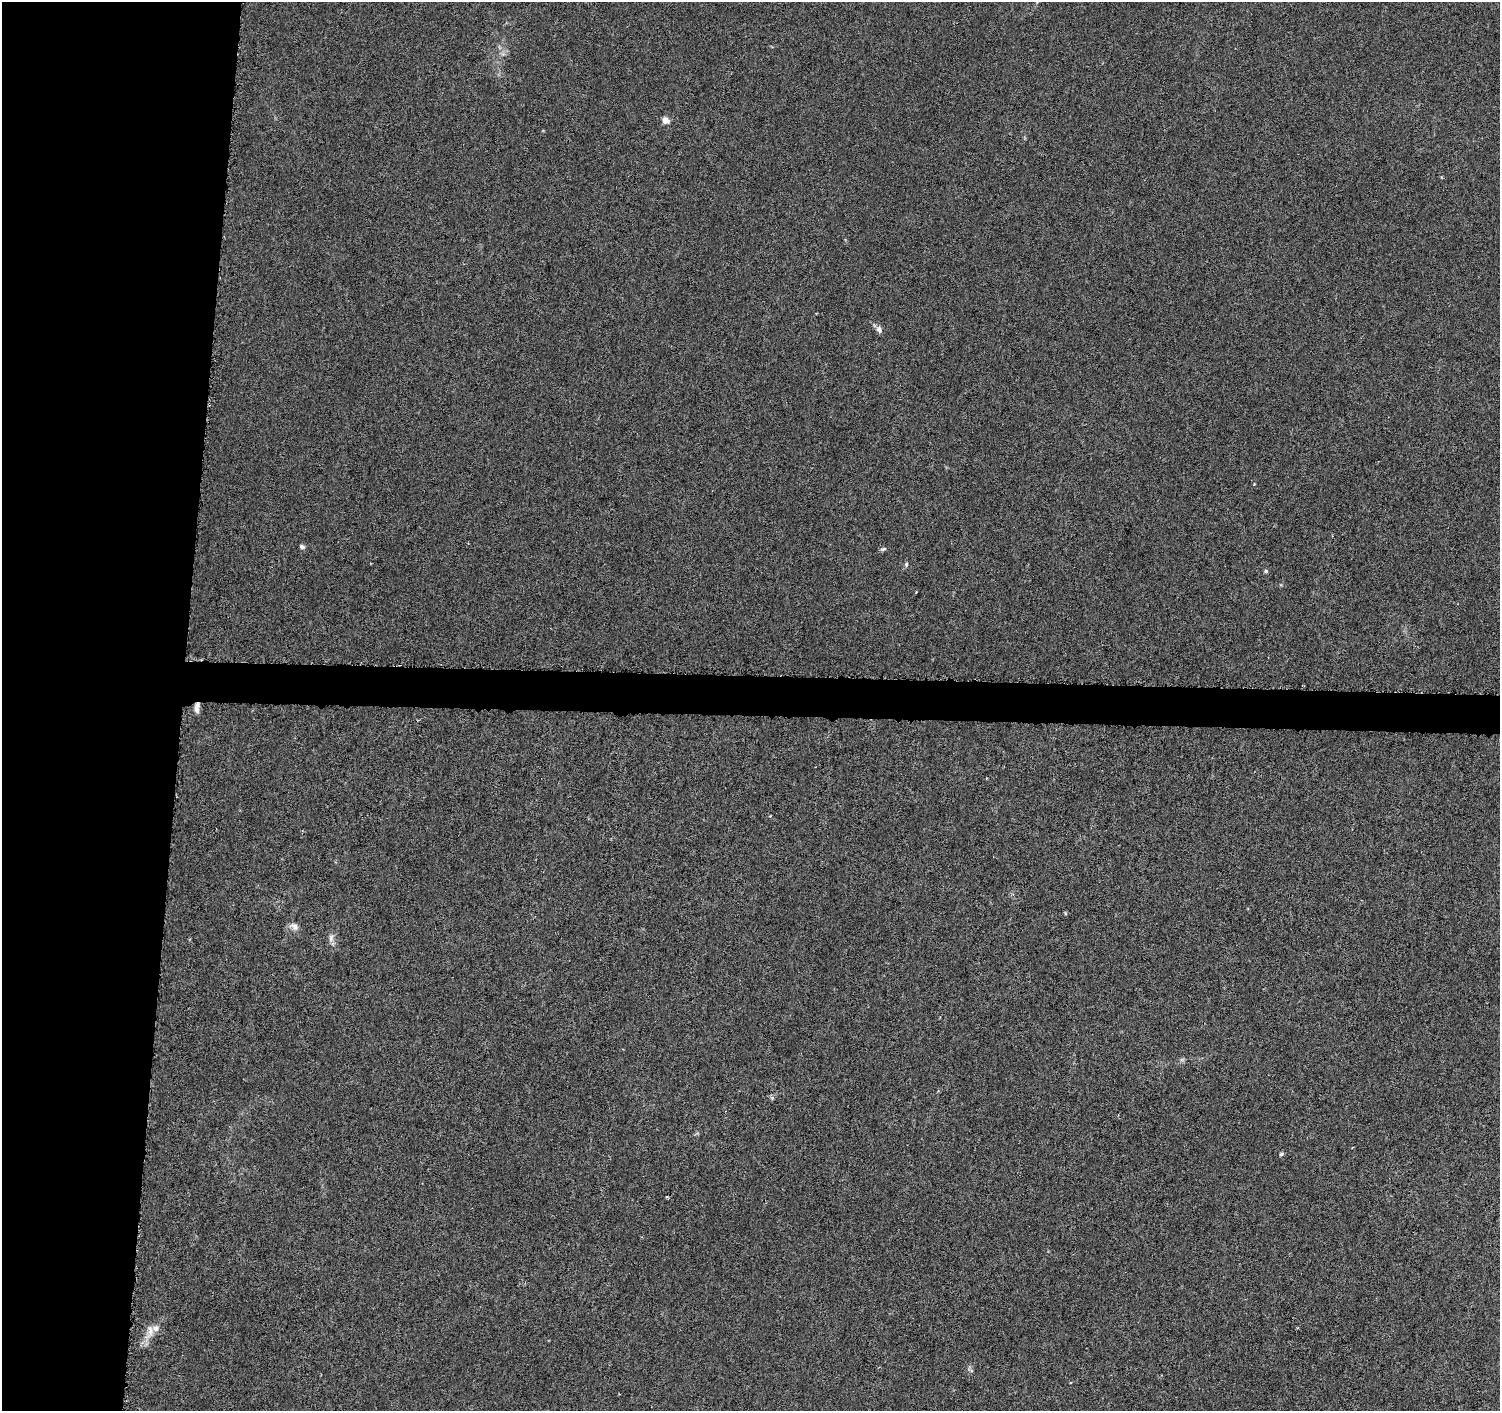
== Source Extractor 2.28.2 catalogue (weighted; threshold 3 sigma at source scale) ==
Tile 4 of 3 x 3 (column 1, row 2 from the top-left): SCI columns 10-1507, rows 1693-3101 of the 4509 x 4744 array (HDU 1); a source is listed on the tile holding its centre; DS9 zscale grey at full resolution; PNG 1502 x 1413 px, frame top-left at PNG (2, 2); no overlay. Shown black and unused: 14% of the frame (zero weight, under 4 of 8 exposures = <1% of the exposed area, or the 3 px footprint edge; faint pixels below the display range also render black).
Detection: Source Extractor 2.28.2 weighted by HDU 2 'WHT'; one run over the whole footprint, this tile lists its part. Background -0.00214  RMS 0.0022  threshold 0.00903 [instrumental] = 3 sigma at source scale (4.09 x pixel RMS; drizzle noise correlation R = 1.36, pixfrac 0.8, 0.0396/0.0396 arcsec/px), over >= 5 px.
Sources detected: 16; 1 inside a brighter listed object's ellipse — not listed separately; the other 15 listed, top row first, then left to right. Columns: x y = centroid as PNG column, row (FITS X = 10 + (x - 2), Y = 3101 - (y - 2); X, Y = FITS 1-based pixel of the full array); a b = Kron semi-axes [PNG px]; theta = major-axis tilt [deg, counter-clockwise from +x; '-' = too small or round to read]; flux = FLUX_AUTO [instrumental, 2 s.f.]
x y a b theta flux
666 120 10 8 -39 1.1
879 329 9 7 -61 0.84
1254 484 3 3 - 0.16
302 547 7 5 -24 0.46
883 549 9 4 17 0.38
906 564 6 4 71 0.36
1266 571 6 4 -22 0.3
197 708 13 6 84 1.2
1065 913 6 3 -72 0.19
294 926 12 8 -31 1.1
331 938 12 6 89 0.86
1182 1059 7 4 19 0.35
1281 1154 6 4 33 0.37
667 1197 4 3 - 0.19
150 1331 28 11 68 2.5
Overlapping masked pixels (flux is a lower limit): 1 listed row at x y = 197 708